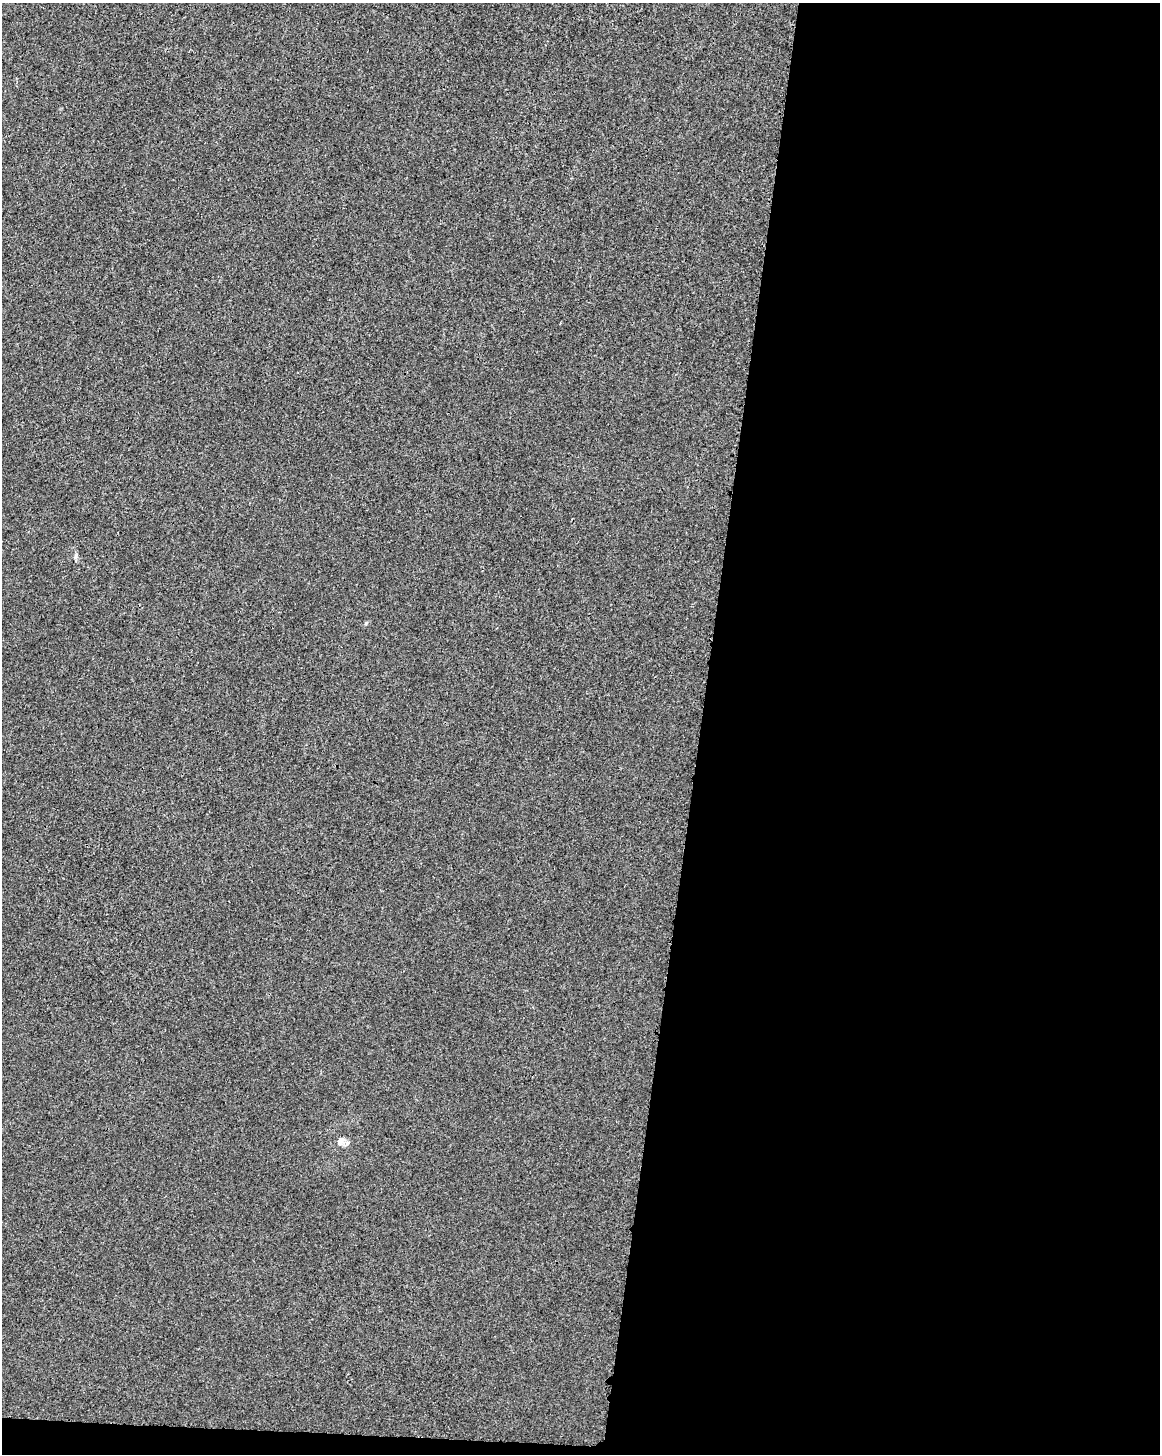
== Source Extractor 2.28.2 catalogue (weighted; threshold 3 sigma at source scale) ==
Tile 12 of 4 x 3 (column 4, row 3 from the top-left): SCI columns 3496-4653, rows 296-1747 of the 4666 x 4889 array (HDU 1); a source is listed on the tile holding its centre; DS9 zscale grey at full resolution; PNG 1162 x 1456 px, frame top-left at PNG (2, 3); no overlay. Shown black and unused: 40% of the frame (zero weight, under 3 of 4 exposures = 2% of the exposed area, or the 3 px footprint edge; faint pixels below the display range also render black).
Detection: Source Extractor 2.28.2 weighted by HDU 2 'WHT'; one run over the whole footprint, this tile lists its part. Background 1.91e-04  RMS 0.0029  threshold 0.013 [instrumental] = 3 sigma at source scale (4.5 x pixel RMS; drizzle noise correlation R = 1.50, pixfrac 1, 0.0396/0.0396 arcsec/px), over >= 5 px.
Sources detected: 4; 1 inside a brighter listed object's ellipse — not listed separately; the other 3 listed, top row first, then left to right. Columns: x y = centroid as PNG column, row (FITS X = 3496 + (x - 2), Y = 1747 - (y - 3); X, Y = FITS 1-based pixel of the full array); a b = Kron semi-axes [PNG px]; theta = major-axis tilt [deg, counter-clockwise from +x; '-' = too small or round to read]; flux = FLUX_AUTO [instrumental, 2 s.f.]
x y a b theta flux
76 556 9 5 80 0.67
366 623 6 4 45 0.41
340 1141 10 8 67 1.6